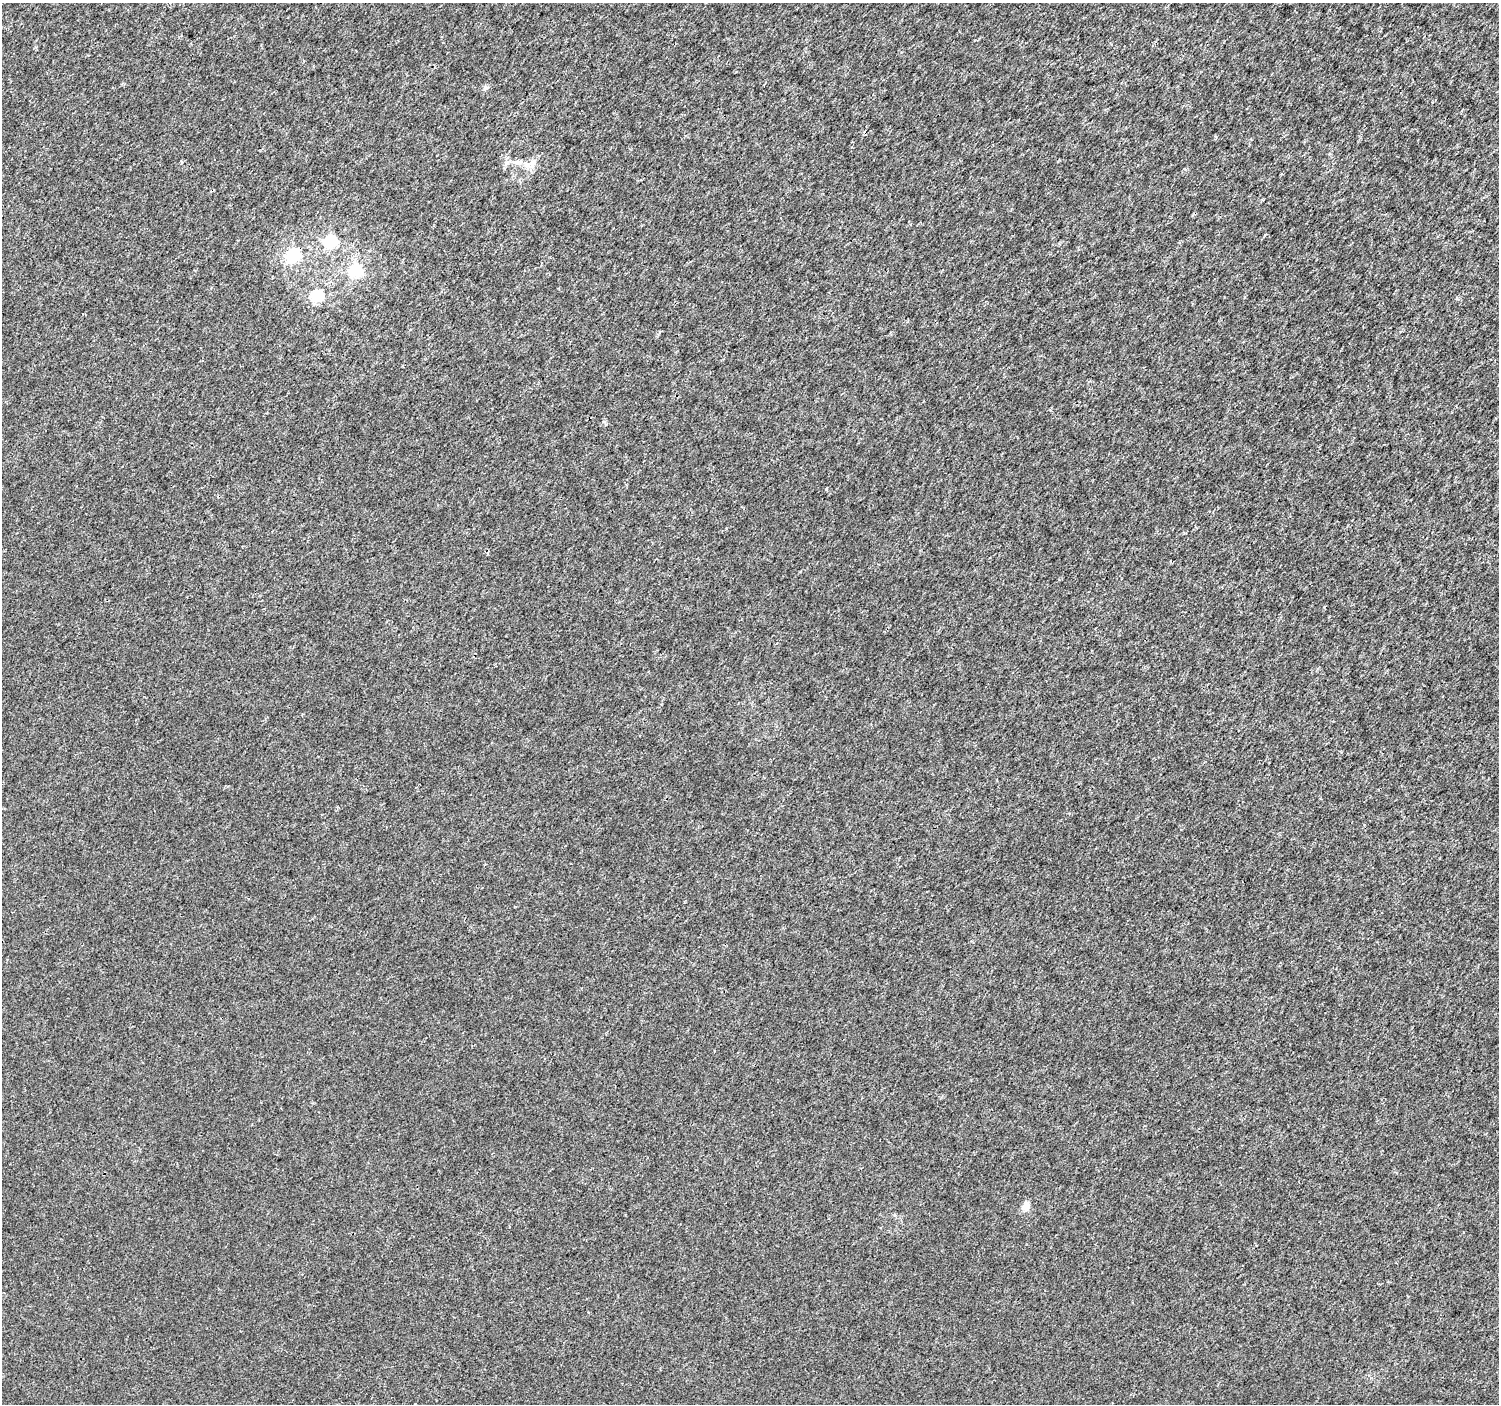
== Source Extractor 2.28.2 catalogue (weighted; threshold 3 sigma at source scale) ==
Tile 10 of 4 x 4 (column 2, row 3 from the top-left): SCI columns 1501-2997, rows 1580-2981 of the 6002 x 6027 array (HDU 1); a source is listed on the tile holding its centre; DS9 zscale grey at full resolution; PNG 1501 x 1406 px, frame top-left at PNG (2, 3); no overlay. Shown black and unused: <1% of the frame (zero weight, under 3 of 4 exposures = <1% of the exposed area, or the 3 px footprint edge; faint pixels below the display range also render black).
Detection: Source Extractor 2.28.2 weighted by HDU 2 'WHT'; one run over the whole footprint, this tile lists its part. Background 2.69e-04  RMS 0.0018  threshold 0.00826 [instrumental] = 3 sigma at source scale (4.5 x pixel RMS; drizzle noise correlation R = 1.50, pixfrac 1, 0.0396/0.0396 arcsec/px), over >= 5 px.
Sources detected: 10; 1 inside a brighter listed object's ellipse — not listed separately; the other 9 listed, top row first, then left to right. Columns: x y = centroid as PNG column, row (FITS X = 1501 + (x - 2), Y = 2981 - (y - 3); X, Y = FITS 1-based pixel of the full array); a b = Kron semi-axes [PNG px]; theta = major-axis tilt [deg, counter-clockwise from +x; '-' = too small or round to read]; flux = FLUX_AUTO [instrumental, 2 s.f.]
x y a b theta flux
486 87 7 5 53 0.38
519 162 11 6 0 0.92
533 163 12 8 67 1.1
331 241 6 6 - 20
294 255 6 6 - 30
356 270 6 6 - 25
317 296 6 5 - 17
826 489 3 3 - 0.23
1026 1207 5 4 - 4.4
Overlapping masked pixels (flux is a lower limit): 1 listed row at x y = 294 255